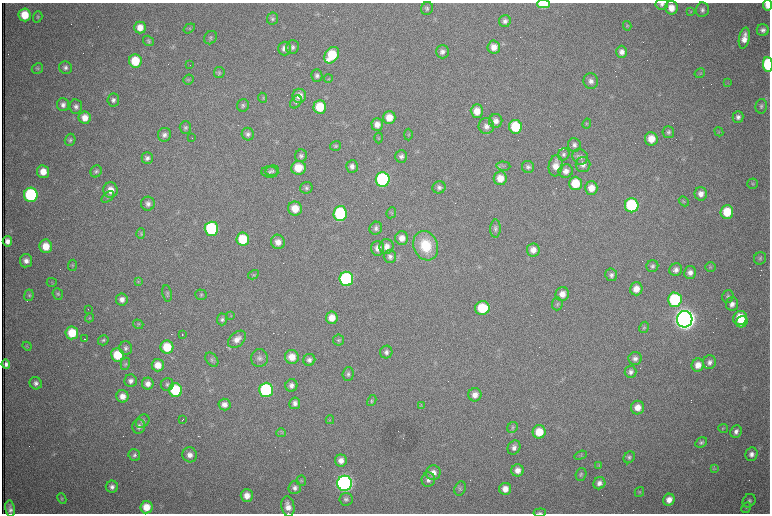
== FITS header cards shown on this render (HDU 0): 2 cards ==
NAXIS1  =                 1536 /fastest changing axis
NAXIS2  =                 1023 /next to fastest changing axis

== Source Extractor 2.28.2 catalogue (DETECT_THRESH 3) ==
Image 1536 x 1023 px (HDU 0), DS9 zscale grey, zoomed out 1/2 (1 PNG px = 2 x 2 image px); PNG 772 x 516 px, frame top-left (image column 1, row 1022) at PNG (2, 3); each listed source drawn as its Kron ellipse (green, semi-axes under 4 px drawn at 4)
Background 987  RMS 15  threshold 45.6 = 3 sigma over >= 5 px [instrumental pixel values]
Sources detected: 305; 79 cannot appear on this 1/2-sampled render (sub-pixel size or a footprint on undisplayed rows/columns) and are neither listed nor drawn; the other 226 listed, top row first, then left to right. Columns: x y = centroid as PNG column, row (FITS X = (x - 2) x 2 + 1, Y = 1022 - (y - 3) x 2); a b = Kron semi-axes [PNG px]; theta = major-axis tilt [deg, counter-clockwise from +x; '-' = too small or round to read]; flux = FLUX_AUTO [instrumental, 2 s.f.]
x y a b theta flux
543 4 6 4 1 1.1e+05
662 4 6 5 - 9.9e+03
768 5 5 4 - 2.2e+04
427 8 6 6 - 7.4e+03
671 8 7 6 - 3.4e+04
702 10 7 6 - 1.1e+04
691 12 3 2 - 2.1e+03
25 15 6 6 - 6.7e+04
38 17 6 4 72 4.5e+03
272 19 6 5 - 7.4e+03
505 21 6 6 - 1.2e+04
627 26 5 3 - 3.4e+03
140 27 6 5 - 3.2e+04
189 28 6 4 35 4.9e+03
763 30 6 6 - 1.2e+04
210 38 7 6 - 7.8e+03
744 38 10 5 79 3.0e+04
148 41 6 4 -33 5.2e+03
293 47 7 6 - 1.0e+04
494 47 6 6 - 2.9e+04
284 48 7 6 - 1.9e+04
442 52 7 6 - 1.4e+04
622 52 6 5 - 1.7e+04
332 55 9 6 54 1.3e+05
135 61 7 6 - 9.1e+04
768 64 7 5 -85 2.3e+05
190 65 2 1 - 9.9e+04
37 68 6 5 - 5.2e+03
65 68 6 6 - 1.1e+04
219 73 5 5 - 5.9e+03
700 73 5 4 - 4.4e+03
317 76 6 5 - 1.0e+04
328 79 4 4 - 3.4e+03
188 80 5 4 - 4.7e+03
591 81 8 7 - 1.5e+04
728 83 3 2 - 1.5e+03
299 96 7 7 - 3.4e+04
263 98 5 3 - 3.2e+03
113 100 6 6 - 1.1e+04
296 102 7 5 55 6.8e+03
63 105 6 6 - 1.4e+04
243 105 6 6 - 7.4e+03
761 106 7 5 79 8.0e+03
76 107 7 6 - 1.3e+04
320 107 6 6 - 9.6e+04
477 111 6 6 - 4.3e+04
389 117 6 6 - 4.5e+04
738 117 6 5 - 1.2e+04
85 118 6 6 - 3.1e+04
496 121 7 6 - 1.8e+04
587 124 5 3 - 3.4e+03
377 125 6 6 - 2.4e+04
486 126 8 8 - 1.8e+04
515 127 7 6 - 1.4e+05
185 128 6 6 - 8.3e+03
668 132 6 6 - 7.5e+03
719 132 5 4 - 3.9e+03
248 134 6 6 - 1.1e+04
164 135 7 6 - 1.3e+04
408 135 6 4 -90 4.0e+03
192 138 2 1 - 1.6e+03
379 138 5 3 - 3.6e+03
651 139 7 6 - 4.5e+04
70 140 6 5 - 7.4e+03
574 145 7 6 - 1.1e+04
335 146 5 5 - 5.4e+03
564 154 6 5 - 7.5e+03
301 156 6 6 - 8.7e+03
401 156 6 6 - 1.2e+04
580 157 8 7 - 1.3e+04
147 158 6 5 - 1.2e+04
583 165 7 7 - 1.7e+04
352 166 6 6 - 1.3e+04
503 166 7 4 -4 7.7e+03
556 166 10 7 82 3.8e+04
528 167 6 6 - 9.9e+03
298 168 7 6 - 7.4e+04
96 171 6 5 - 7.2e+03
272 171 7 5 9 6.8e+03
566 171 7 7 - 2.1e+04
43 172 6 6 - 3.8e+04
270 172 8 5 -4 8.0e+03
500 178 7 6 - 4.4e+04
383 180 7 7 - 4.9e+05
575 183 6 6 - 8.6e+04
753 184 5 5 - 4.6e+03
439 187 6 6 - 1.0e+04
306 188 6 6 - 7.6e+03
591 188 7 6 - 3.6e+04
110 190 7 7 - 3.7e+04
701 194 7 6 - 2.1e+04
31 195 7 7 - 3.8e+05
108 197 7 4 39 6.4e+03
684 201 5 3 - 4.0e+03
148 204 7 7 - 1.4e+04
632 205 7 7 - 2.7e+05
295 209 7 7 - 5.0e+04
727 212 7 6 - 8.6e+04
340 213 7 6 - 2.8e+05
391 213 6 4 65 4.3e+03
376 228 6 6 - 1.0e+04
211 229 7 7 - 3.0e+05
495 229 9 5 88 8.9e+03
141 234 5 4 - 4.3e+03
402 238 7 6 - 2.6e+04
243 239 6 6 - 1.1e+05
7 241 5 4 - 1.8e+04
278 242 7 7 - 2.6e+04
46 246 7 6 - 5.2e+04
386 246 7 7 - 2.5e+04
426 246 15 12 -70 1.2e+05
378 248 7 6 - 2.1e+04
533 250 6 6 - 2.4e+04
390 257 6 6 - 1.1e+04
760 258 6 6 - 6.9e+03
26 261 6 6 - 1.8e+04
72 265 5 3 - 4.0e+03
652 266 6 6 - 8.3e+03
710 267 5 5 - 4.8e+03
676 270 6 6 - 1.5e+04
690 272 6 6 - 1.6e+04
253 275 5 3 - 4.0e+03
611 275 6 6 - 1.1e+04
346 279 7 7 - 4.5e+05
138 281 4 3 - 3.6e+03
52 282 5 2 - 3.0e+03
636 289 6 6 - 3.0e+04
167 293 8 5 -79 6.5e+03
58 294 6 5 - 5.8e+03
562 294 7 6 - 2.7e+04
29 295 6 4 82 5.1e+03
201 295 6 5 - 5.4e+03
728 296 6 5 - 6.7e+03
122 299 6 6 - 1.8e+04
675 300 7 7 - 2.8e+05
557 304 6 5 - 6.3e+03
732 304 7 6 - 1.7e+04
482 308 7 6 - 1.2e+05
88 309 2 1 - 6.2e+03
231 316 3 2 - 2.0e+03
89 318 5 4 - 3.7e+03
332 318 6 6 - 3.8e+04
740 318 7 7 - 8.3e+04
222 319 6 5 - 7.6e+03
685 319 8 8 - 4.7e+06
742 322 6 5 - 5.1e+04
138 324 5 4 - 4.7e+03
644 327 6 4 60 4.9e+03
72 333 6 6 - 8.5e+04
182 334 2 1 - 2.8e+03
85 339 4 1 - 2.7e+03
237 339 10 7 42 2.4e+04
103 340 5 5 - 6.5e+03
338 340 5 5 - 5.4e+03
27 346 5 2 - 2.7e+03
167 347 6 6 - 9.5e+04
126 348 7 6 - 1.0e+04
386 352 6 6 - 1.2e+04
118 355 7 6 - 9.9e+04
292 357 7 7 - 3.9e+04
259 358 9 8 - 1.5e+04
635 358 6 6 - 1.4e+04
212 360 8 5 -51 8.0e+03
309 360 6 6 - 1.2e+04
709 362 7 6 - 1.3e+04
6 364 5 4 - 1.2e+04
125 364 6 4 76 5.5e+03
158 365 6 6 - 3.9e+04
698 365 6 6 - 3.0e+04
630 372 6 6 - 1.2e+04
348 374 7 5 87 8.2e+03
131 381 6 6 - 1.4e+04
36 383 6 6 - 1.2e+04
148 384 6 6 - 1.8e+04
167 384 6 6 - 8.6e+03
291 385 6 6 - 1.4e+04
175 390 7 6 - 2.0e+05
266 390 7 7 - 3.7e+05
475 395 6 6 - 2.4e+04
122 396 6 6 - 2.6e+04
372 401 6 4 60 4.1e+03
295 403 6 5 - 1.4e+04
224 404 6 6 - 2.0e+04
421 405 4 2 - 2.2e+03
638 408 7 6 - 3.1e+04
183 419 3 1 - 3.8e+03
330 420 4 2 - 2.2e+03
143 421 7 5 44 1.0e+04
139 426 7 6 - 1.4e+04
513 427 6 5 - 5.7e+03
723 428 5 4 - 3.5e+03
736 431 6 5 - 1.3e+04
539 432 6 6 - 7.1e+04
281 433 5 4 - 4.9e+03
701 442 6 4 29 6.6e+03
514 448 7 6 - 1.5e+04
752 454 7 6 - 1.6e+04
134 455 6 6 - 8.6e+03
190 455 7 7 - 2.0e+04
581 455 6 3 19 3.3e+03
629 457 6 5 - 7.0e+03
341 460 6 6 - 2.0e+04
599 466 4 3 - 3.0e+03
714 468 4 4 - 3.4e+03
517 470 6 6 - 2.4e+04
433 473 7 7 - 2.6e+04
581 474 6 5 - 6.7e+03
428 480 7 6 - 1.5e+04
301 481 5 4 - 4.4e+03
345 483 7 7 - 1.6e+06
599 483 6 5 - 1.7e+04
112 487 6 6 - 1.3e+04
295 488 6 6 - 1.2e+04
460 489 7 5 69 8.6e+03
505 489 6 6 - 2.9e+04
639 492 5 4 - 4.2e+03
247 496 6 6 - 3.1e+04
62 499 5 4 - 4.0e+03
346 499 6 6 - 9.2e+03
669 500 6 5 - 2.8e+04
749 501 7 6 - 9.6e+03
146 507 6 6 - 4.8e+04
288 507 10 6 -79 2.9e+04
746 508 6 4 60 4.5e+03
10 509 8 4 -79 1.6e+04
540 513 6 3 6 4.5e+03
At the frame edge (FLAGS 8, measured only in part): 5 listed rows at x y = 543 4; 662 4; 768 5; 768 64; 540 513
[79 sub-pixel or undisplayed-footprint detections neither listed nor drawn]